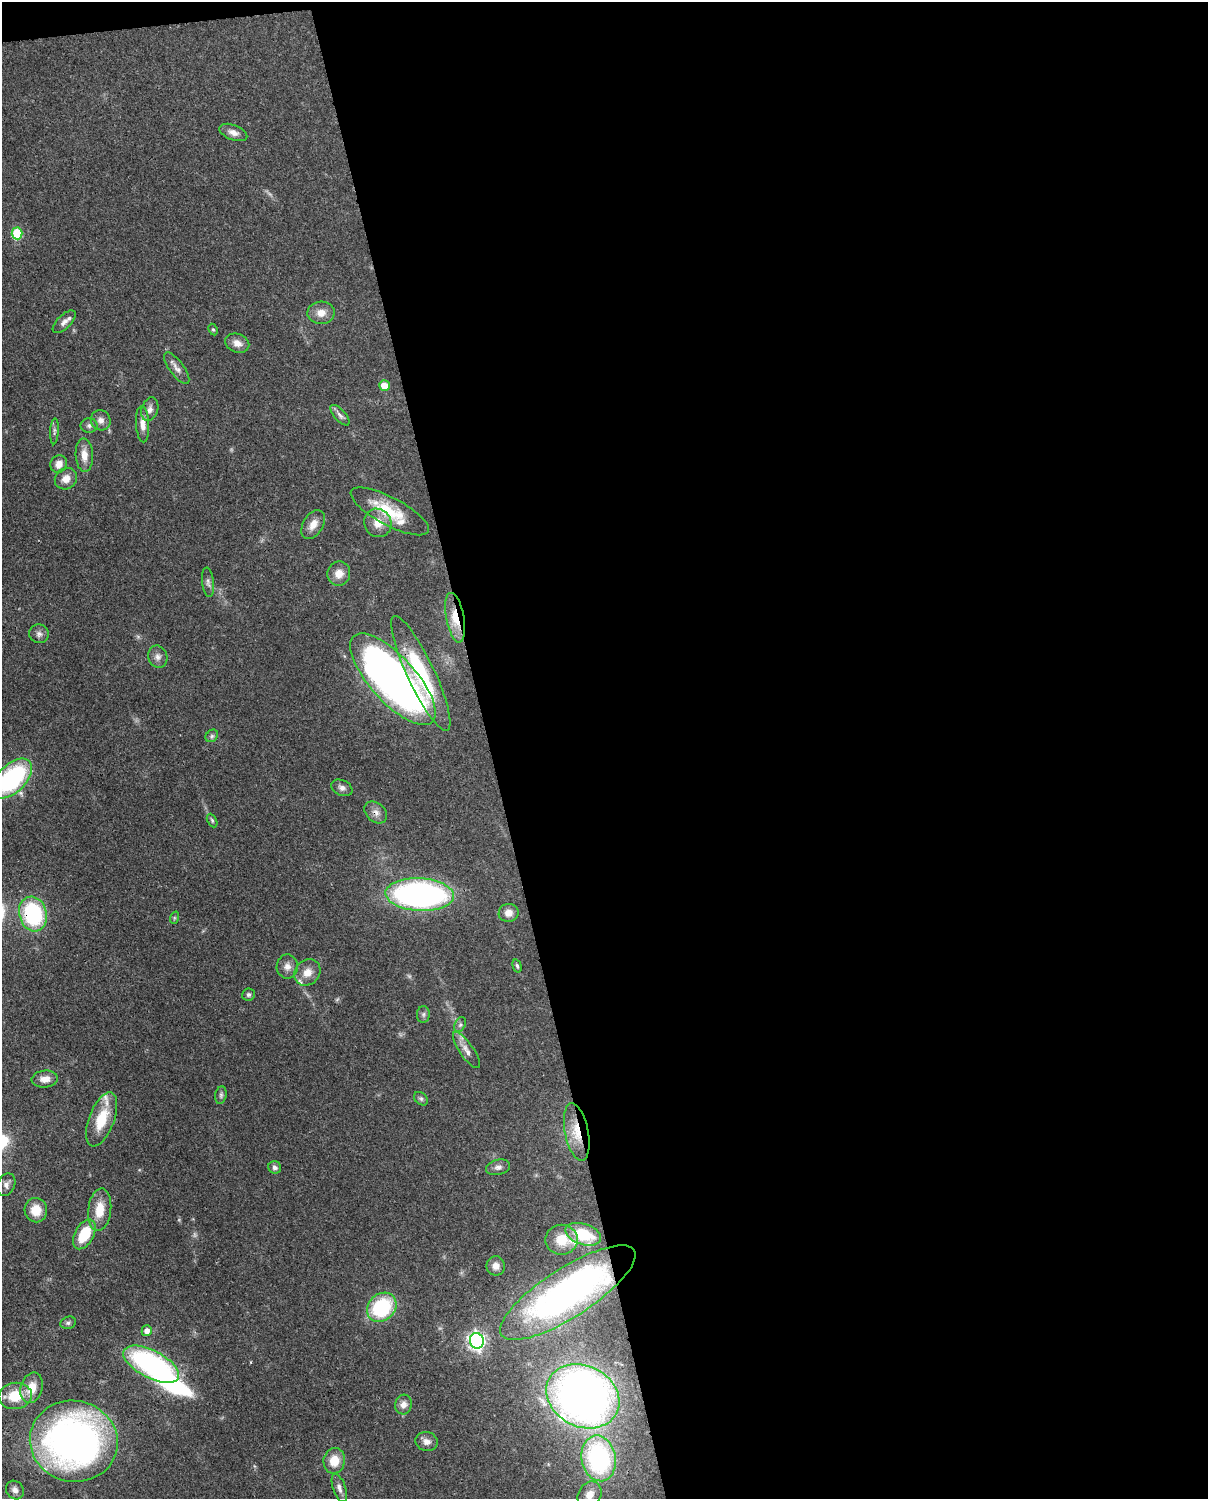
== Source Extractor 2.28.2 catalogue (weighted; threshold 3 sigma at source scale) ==
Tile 4 of 4 x 3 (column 4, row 1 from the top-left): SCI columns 3706-4911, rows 3147-4643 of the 5000 x 4909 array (HDU 1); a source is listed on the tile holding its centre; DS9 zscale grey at full resolution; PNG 1210 x 1501 px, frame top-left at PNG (2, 2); each listed source drawn as its Kron ellipse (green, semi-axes under 4 px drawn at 4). Shown black and unused: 60% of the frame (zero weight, under 3 of 4 exposures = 7% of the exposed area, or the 3 px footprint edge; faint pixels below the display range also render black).
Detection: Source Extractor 2.28.2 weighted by HDU 2 'WHT'; one run over the whole footprint, this tile lists its part. Background 0.0858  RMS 0.0039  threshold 0.0177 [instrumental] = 3 sigma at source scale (4.5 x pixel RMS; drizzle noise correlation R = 1.50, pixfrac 1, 0.05/0.05 arcsec/px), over >= 5 px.
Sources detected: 82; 1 too faint to see at this stretch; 2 inside a brighter object's white glare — neither listed nor drawn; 5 inside a brighter listed object's ellipse — not listed separately; the other 74 listed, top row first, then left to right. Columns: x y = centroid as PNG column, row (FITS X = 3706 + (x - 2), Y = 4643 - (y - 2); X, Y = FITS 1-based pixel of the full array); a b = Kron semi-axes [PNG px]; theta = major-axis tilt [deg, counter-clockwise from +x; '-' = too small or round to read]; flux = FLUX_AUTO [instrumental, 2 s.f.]
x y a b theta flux
233 132 15 7 -21 2.4
17 233 6 5 - 22
321 313 13 11 2 3.9
64 322 14 7 44 2.1
213 330 6 4 -62 0.58
237 343 12 9 -21 3
177 368 19 7 -53 2.3
384 386 5 5 - 6
150 409 12 8 72 2.2
340 415 13 5 -48 1.5
101 420 10 9 - 2.3
143 424 18 6 -87 3.2
89 426 8 7 - 1.3
54 431 13 4 87 0.96
84 455 17 8 -87 4.1
59 464 9 8 - 3.2
66 479 11 10 - 3.3
390 511 43 14 -28 14
378 523 14 13 - 5
313 524 16 10 58 4
339 574 12 11 - 4
208 582 15 6 -83 1.5
455 618 25 9 -79 7.7
39 634 10 9 - 1.7
158 657 11 9 -70 2
421 673 63 13 -65 29
393 679 58 23 -48 240
212 736 7 5 46 0.84
12 779 25 14 45 54
342 788 11 7 -25 1.6
376 812 13 9 -42 2.3
212 820 7 4 -63 0.69
420 895 34 16 -3 130
509 913 10 9 - 3.1
33 914 18 13 -73 37
174 918 6 4 72 0.55
287 966 12 10 89 2.7
517 966 7 4 -74 0.78
307 972 14 12 46 4.2
249 995 6 6 - 0.87
423 1014 8 6 89 0.99
460 1025 8 5 62 0.91
466 1050 21 7 -55 3
45 1079 13 8 5 3.1
221 1095 9 5 81 0.88
421 1099 8 6 -42 0.86
102 1119 28 12 69 12
577 1132 29 11 -79 8.4
275 1167 6 6 - 1.2
498 1167 12 7 14 1.7
6 1185 12 8 66 2
36 1210 12 11 - 6.1
100 1210 21 11 83 7.5
84 1234 16 9 61 12
583 1234 18 10 -18 14
562 1240 16 15 - 7.6
496 1266 9 9 - 2.6
568 1293 79 24 33 140
382 1307 16 13 44 29
68 1323 8 6 19 0.95
147 1331 5 5 - 2.4
477 1341 8 7 - 140
151 1364 30 13 -27 70
32 1388 15 11 74 6
15 1396 16 13 7 9.7
583 1396 38 30 -27 230
403 1404 10 8 76 2.4
74 1441 44 40 -13 180
427 1441 11 9 -16 2.3
599 1458 23 17 -79 56
334 1461 13 10 79 6.3
339 1488 15 6 -71 2
15 1490 10 8 -53 1.9
589 1495 14 11 60 3.7
Overlapping masked pixels (flux is a lower limit): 6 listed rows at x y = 455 618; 393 679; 376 812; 33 914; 577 1132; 568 1293
Isophote crosses this tile's border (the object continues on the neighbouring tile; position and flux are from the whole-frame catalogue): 2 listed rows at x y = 12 779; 589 1495